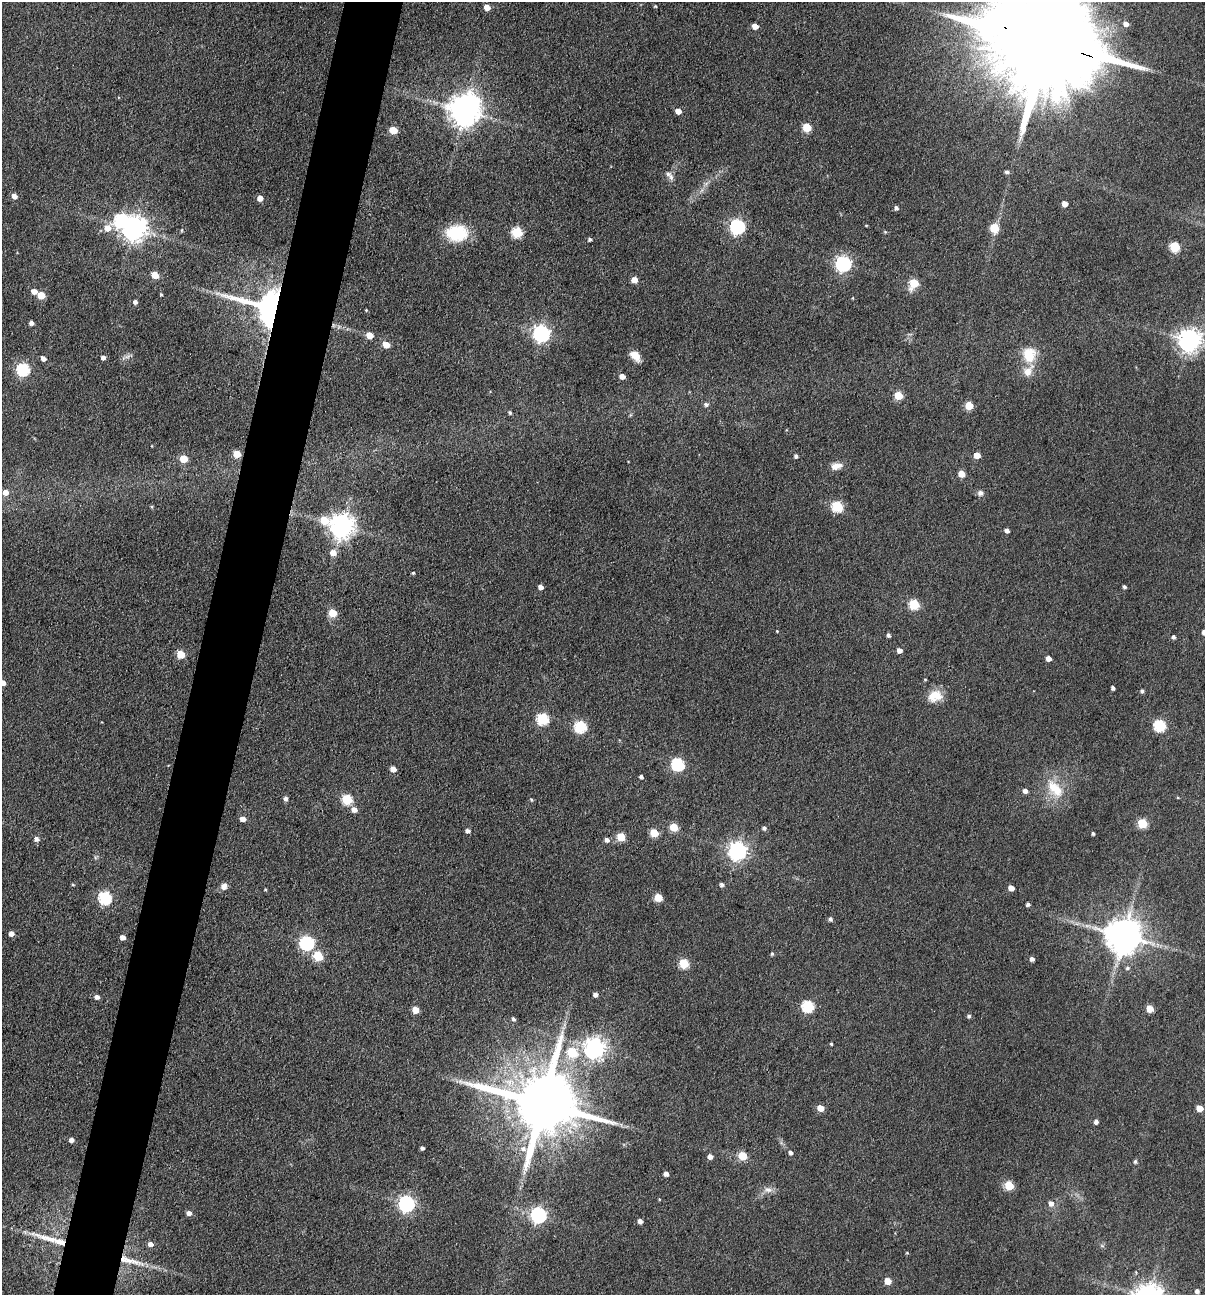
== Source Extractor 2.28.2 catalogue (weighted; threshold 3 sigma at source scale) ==
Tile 7 of 4 x 4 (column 3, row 2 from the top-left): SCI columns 2535-3737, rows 2587-3879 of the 5193 x 5174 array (HDU 1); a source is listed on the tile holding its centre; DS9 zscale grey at full resolution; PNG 1207 x 1297 px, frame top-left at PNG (2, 2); no overlay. Shown black and unused: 5% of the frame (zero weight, under 3 of 4 exposures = <1% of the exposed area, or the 3 px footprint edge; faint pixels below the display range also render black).
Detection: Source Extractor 2.28.2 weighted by HDU 2 'WHT'; one run over the whole footprint, this tile lists its part. Background 0.174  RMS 0.0098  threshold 0.0439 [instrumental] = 3 sigma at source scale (4.5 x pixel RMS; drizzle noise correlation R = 1.50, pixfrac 1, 0.05/0.05 arcsec/px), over >= 5 px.
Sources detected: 169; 3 inside a brighter object's white glare — not listed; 2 inside a brighter listed object's ellipse — not listed separately; the other 164 listed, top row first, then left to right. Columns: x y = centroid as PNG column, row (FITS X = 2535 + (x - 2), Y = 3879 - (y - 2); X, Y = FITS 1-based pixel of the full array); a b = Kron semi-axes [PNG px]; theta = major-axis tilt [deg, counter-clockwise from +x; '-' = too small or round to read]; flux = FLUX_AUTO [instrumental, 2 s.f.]
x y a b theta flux
655 6 4 3 - 1
487 7 5 5 - 9.8
1126 24 5 5 - 4.7
755 26 5 5 - 8.8
1049 43 49 23 -18 46000
464 111 9 8 - 1500
678 111 5 5 - 8.2
807 127 5 5 - 35
393 130 5 5 - 23
1007 172 5 4 - 2.4
668 174 9 7 -46 3.8
706 183 7 4 19 2.2
702 190 7 4 71 2.3
14 196 5 5 - 5.9
260 198 5 5 - 8
1065 204 5 5 - 9.7
896 208 5 4 - 2.3
866 225 4 3 - 0.87
737 226 6 6 - 210
107 228 11 8 19 14
133 228 8 8 - 1000
994 228 6 5 - 30
182 230 5 3 - 1.1
517 232 6 6 - 67
885 232 5 4 - 1
457 233 17 13 -1 61
590 239 4 4 - 2.1
1175 247 6 5 - 59
843 264 7 6 - 280
155 275 5 5 - 17
634 280 6 5 - 8.7
914 283 6 5 - 41
34 291 5 5 - 7.5
161 294 4 3 - 1.1
41 295 5 5 - 21
853 298 4 3 - 0.7
135 302 5 4 - 3.3
269 307 31 22 -18 340
366 310 4 3 - 0.89
31 323 4 4 - 3.9
541 333 7 7 - 360
370 335 5 5 - 13
1190 340 8 8 - 860
386 344 6 5 - 14
1029 355 21 18 -90 24
635 356 13 8 -49 10
103 357 5 4 - 3.8
127 357 7 4 19 2.5
43 358 5 4 - 4.7
23 369 6 6 - 140
622 376 5 4 - 7
898 395 5 5 - 33
706 404 6 5 - 2.7
969 406 5 5 - 26
510 413 5 5 - 1.7
237 454 5 5 - 21
977 455 5 5 - 12
796 456 4 4 - 2.5
183 459 5 5 - 26
836 466 14 8 14 8.4
962 474 5 5 - 15
5 492 6 6 - 6.7
980 493 7 7 - 4
837 506 6 5 - 78
152 507 5 3 - 1.2
324 520 9 6 -25 22
342 526 8 8 - 980
1007 530 5 4 - 3.9
333 553 6 6 - 9.1
413 573 4 3 - 1.3
541 587 5 4 - 4.8
1124 587 4 3 - 2
914 604 6 5 - 62
333 613 6 6 - 19
777 631 3 3 - 0.76
1204 632 4 4 - 5.8
888 635 4 4 - 2.5
1173 637 5 4 - 2.4
899 650 5 5 - 5.6
181 654 5 5 - 29
1048 658 4 4 - 6
925 679 4 3 - 0.88
3 683 5 5 - 6.5
1113 688 4 4 - 2.7
1142 691 4 4 - 2.2
935 696 19 14 16 16
542 719 6 6 - 98
1160 725 6 6 - 94
580 726 6 6 - 95
678 764 6 6 - 140
393 769 5 5 - 7.6
641 777 4 3 - 2.3
1055 789 30 18 -52 30
1025 791 5 5 - 4.7
286 799 6 5 - 2.5
347 799 6 5 - 66
531 800 5 4 - 1.3
354 810 6 6 - 6.4
243 819 5 5 - 6.1
1142 823 5 5 - 50
674 827 5 5 - 29
764 828 5 5 - 2.5
468 831 5 4 - 3.4
654 833 5 5 - 29
1093 833 3 3 - 1.7
621 837 5 5 - 29
36 839 6 5 - 4.2
607 840 6 5 - 4
737 851 7 7 - 470
722 884 5 5 - 2.7
73 885 5 3 - 1.1
224 886 7 6 - 6.2
1011 888 5 4 - 8.4
265 890 4 3 - 0.91
658 897 5 5 - 26
105 898 6 6 - 130
1028 904 4 4 - 2.5
830 919 5 5 - 2.7
11 933 5 4 - 5.7
1124 935 10 10 - 2600
122 937 4 4 - 5.4
307 943 6 6 - 180
772 954 5 4 - 1.7
318 956 6 5 - 48
1032 959 4 4 - 3.4
684 963 5 5 - 52
1127 968 6 6 - 2.3
595 995 4 4 - 4.2
97 997 5 5 - 4.2
808 1006 6 6 - 99
1150 1009 5 5 - 16
415 1010 5 5 - 13
969 1016 5 4 - 2.2
513 1019 5 4 - 2.2
831 1044 3 3 - 1.2
595 1048 8 7 - 650
572 1052 6 6 - 53
543 1104 21 17 -16 10000
820 1108 6 5 - 11
1199 1108 5 5 - 12
1096 1122 5 4 - 3.8
71 1140 5 5 - 4.9
422 1148 4 4 - 2.6
523 1149 8 7 - 4.7
790 1152 5 4 - 3.1
710 1156 5 5 - 5.2
743 1156 5 5 - 32
1135 1162 5 5 - 2.1
666 1174 5 4 - 4.3
1009 1185 5 5 - 39
768 1190 14 8 -5 6.1
659 1199 4 3 - 0.77
406 1203 7 6 - 300
1051 1203 7 6 - 5.4
189 1213 5 5 - 5.2
538 1215 7 6 - 280
640 1221 5 4 - 4.4
49 1238 50 6 -16 23
150 1244 6 5 - 4.7
1102 1246 6 4 -19 1.4
907 1253 5 3 - 0.85
130 1261 45 8 -15 24
888 1281 5 5 - 14
1197 1291 5 4 - 3.6
Overlapping masked pixels (flux is a lower limit): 4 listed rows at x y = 1049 43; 269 307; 237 454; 130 1261
Isophote crosses this tile's border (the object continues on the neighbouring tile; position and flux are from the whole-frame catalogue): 3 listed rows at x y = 1049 43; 1204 632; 3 683